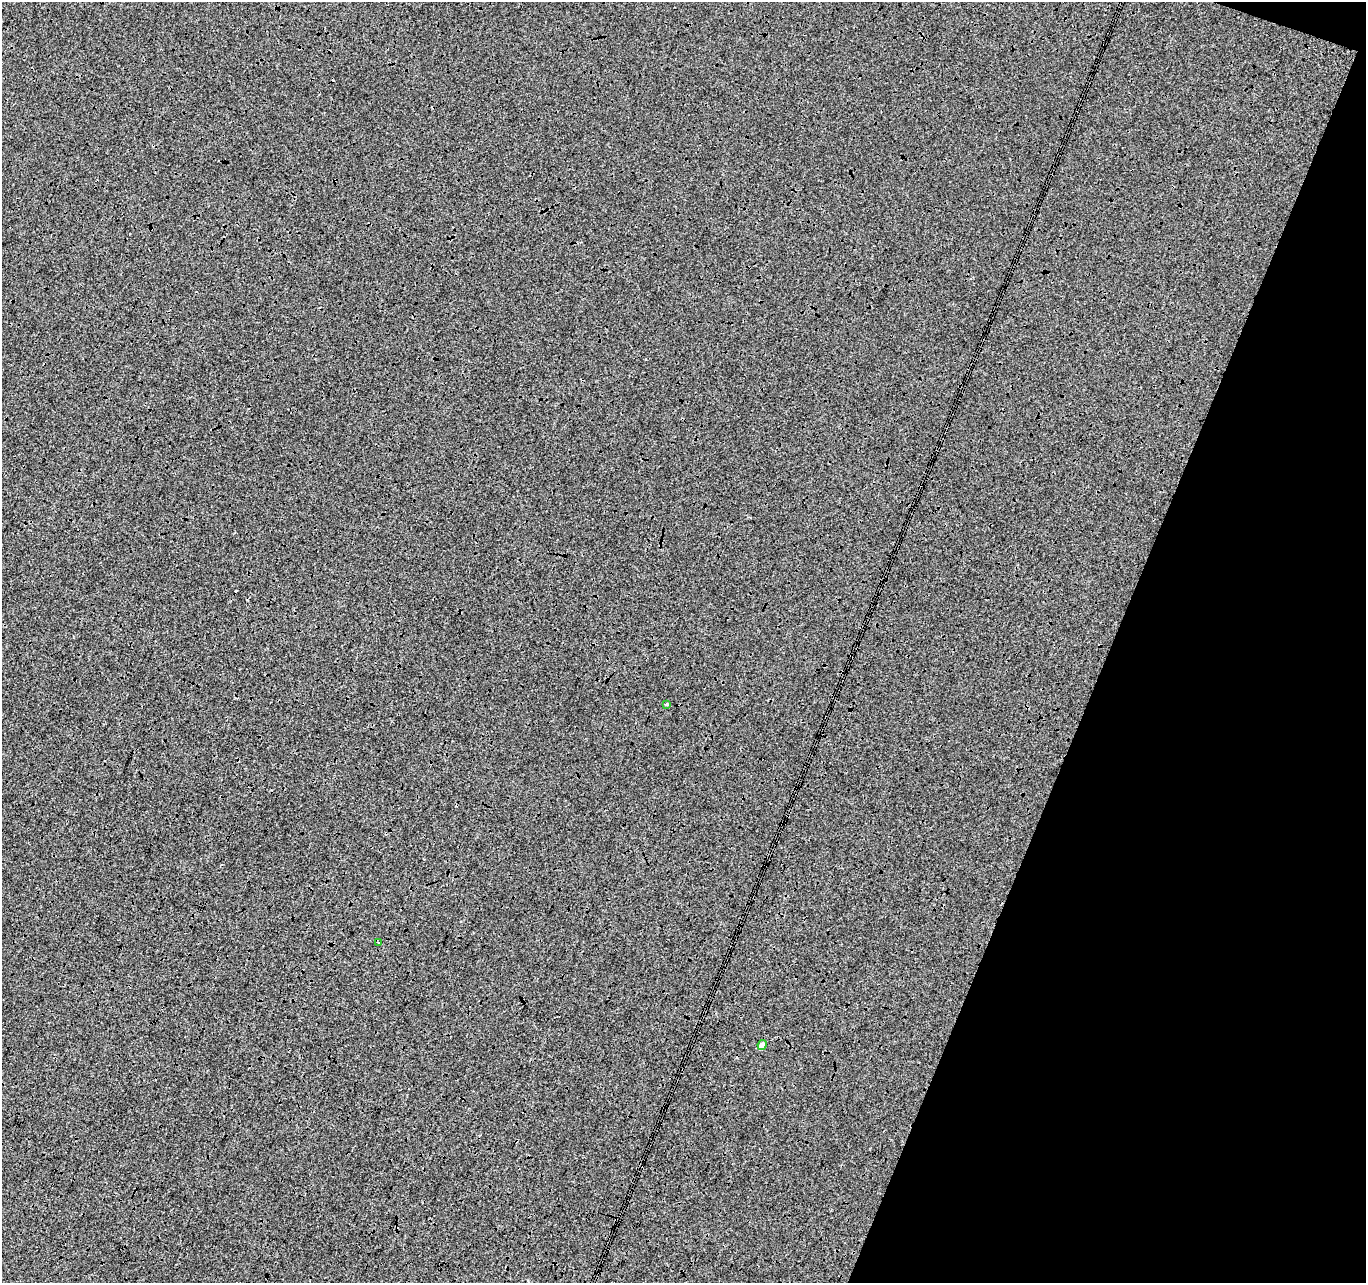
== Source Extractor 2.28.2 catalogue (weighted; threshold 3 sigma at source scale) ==
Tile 8 of 4 x 4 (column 4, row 2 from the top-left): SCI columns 4104-5467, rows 2838-4118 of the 5468 x 5612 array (HDU 1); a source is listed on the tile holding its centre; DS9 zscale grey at full resolution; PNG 1368 x 1285 px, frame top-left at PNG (2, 2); each listed source drawn as its Kron ellipse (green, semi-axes under 4 px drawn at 4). Shown black and unused: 20% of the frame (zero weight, under 3 of 4 exposures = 2% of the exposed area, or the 3 px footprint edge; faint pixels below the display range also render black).
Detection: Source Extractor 2.28.2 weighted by HDU 2 'WHT'; one run over the whole footprint, this tile lists its part. Background -0.00824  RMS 0.0063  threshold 0.0283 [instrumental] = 3 sigma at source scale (4.5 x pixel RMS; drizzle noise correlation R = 1.50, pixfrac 1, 0.0396/0.0396 arcsec/px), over >= 5 px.
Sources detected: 4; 1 cosmic-ray / hot-pixel residue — neither listed nor drawn; the other 3 listed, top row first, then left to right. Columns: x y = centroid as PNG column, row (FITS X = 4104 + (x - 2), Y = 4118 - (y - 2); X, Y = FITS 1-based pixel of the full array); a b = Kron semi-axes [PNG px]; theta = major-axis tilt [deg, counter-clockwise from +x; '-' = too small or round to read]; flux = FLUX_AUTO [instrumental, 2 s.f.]
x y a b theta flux
666 704 4 3 - 0.87
378 943 3 2 - 0.91
762 1045 5 4 - 4.7